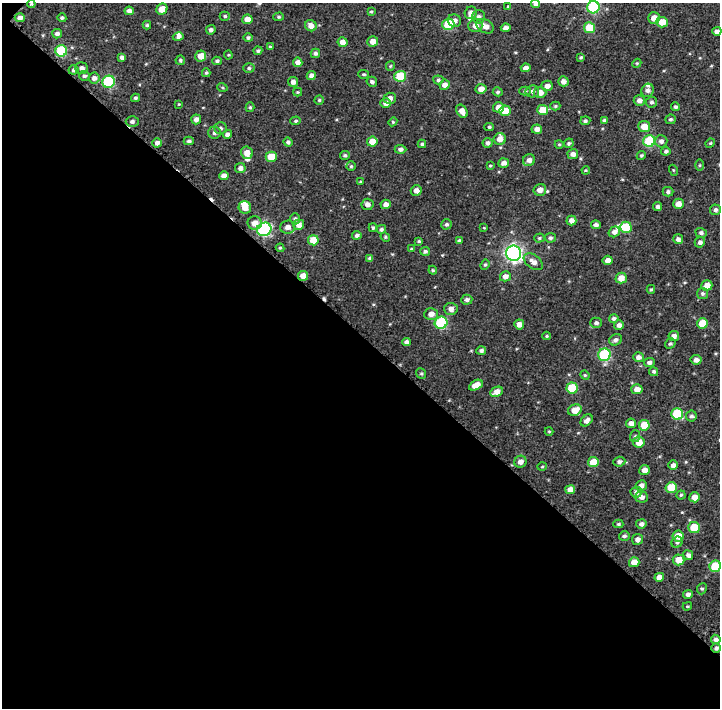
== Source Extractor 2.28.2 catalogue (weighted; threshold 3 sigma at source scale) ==
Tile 3 of 2 x 2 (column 1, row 2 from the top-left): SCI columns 137-854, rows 213-918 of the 1810 x 1810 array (HDU 1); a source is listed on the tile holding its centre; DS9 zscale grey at full resolution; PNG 722 x 710 px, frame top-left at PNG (2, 3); each listed source drawn as its Kron ellipse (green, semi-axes under 4 px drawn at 4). Shown black and unused: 53% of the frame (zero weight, under 2 of 3 exposures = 17% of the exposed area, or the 3 px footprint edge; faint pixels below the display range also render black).
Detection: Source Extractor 2.28.2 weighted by HDU 2 'WHT'; one run over the whole footprint, this tile lists its part. Background 0.0823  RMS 0.04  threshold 0.18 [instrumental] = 3 sigma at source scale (4.5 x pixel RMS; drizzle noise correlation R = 1.50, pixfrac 1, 0.0396/0.0396 arcsec/px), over >= 5 px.
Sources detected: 247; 2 inside a brighter object's white glare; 2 cosmic-ray / hot-pixel residue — neither listed nor drawn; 6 inside a brighter listed object's ellipse — not listed separately; the other 237 listed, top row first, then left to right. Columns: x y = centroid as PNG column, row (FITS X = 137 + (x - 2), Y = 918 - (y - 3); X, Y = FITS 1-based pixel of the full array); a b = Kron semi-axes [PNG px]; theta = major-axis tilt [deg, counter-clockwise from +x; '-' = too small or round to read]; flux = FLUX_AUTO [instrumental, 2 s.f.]
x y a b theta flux
31 4 4 4 - 4.2
536 4 4 4 - 14
508 7 4 3 - 4.1
593 7 6 6 - 320
162 9 6 5 - 39
129 11 5 4 - 16
371 12 3 3 - 3.9
471 13 6 6 - 19
225 16 5 4 - 6.1
279 17 5 4 - 5.7
478 17 7 6 - 13
20 18 5 4 - 17
62 18 4 4 - 6.6
654 18 6 6 - 36
247 19 5 5 - 34
454 21 7 6 - 18
662 22 6 5 - 42
448 24 6 6 - 180
147 25 4 3 - 6.1
311 26 6 5 - 26
475 26 7 6 - 23
485 26 9 6 -31 24
506 28 5 4 - 18
589 28 5 5 - 93
211 30 5 4 - 11
717 31 4 4 - 16
57 34 5 4 - 12
178 37 5 4 - 10
248 38 4 4 - 6.9
373 41 5 5 - 25
343 42 5 5 - 24
270 47 4 3 - 4.8
61 51 6 5 - 250
258 51 4 4 - 6.4
315 53 5 4 - 10
228 55 4 4 - 3.6
201 56 5 5 - 36
122 57 4 4 - 12
581 57 4 3 - 4.9
180 60 4 4 - 6.3
217 61 5 4 - 6.4
298 62 5 4 - 17
637 63 5 3 - 3.9
390 66 5 4 - 4.3
82 68 6 5 - 16
249 68 5 5 - 6.9
526 68 5 4 - 21
73 70 5 4 - 9.6
206 73 4 3 - 5.6
364 74 5 4 - 4.6
84 76 5 5 - 7.9
311 76 4 4 - 16
400 76 5 5 - 130
94 78 5 5 - 16
438 80 5 4 - 7.4
563 81 5 5 - 17
109 82 6 6 - 310
293 82 5 5 - 16
372 82 5 5 - 9.8
445 85 5 5 - 23
547 86 6 5 - 19
222 87 5 3 - 3.8
481 89 5 5 - 23
647 90 7 6 - 13
525 91 5 4 - 7.7
532 91 7 6 - 13
298 92 4 4 - 3.9
498 92 5 4 - 6.3
540 92 6 5 - 30
135 98 4 3 - 5.9
390 98 6 5 - 19
319 100 4 4 - 5.2
639 100 5 5 - 16
652 102 5 5 - 9
386 103 5 5 - 20
179 104 4 3 - 2.8
555 106 5 4 - 5.3
250 107 5 4 - 5.3
498 107 5 5 - 32
676 107 4 4 - 7.5
543 110 5 5 - 69
462 111 7 5 -56 26
505 111 5 5 - 58
196 119 5 4 - 18
670 119 5 5 - 7.7
604 120 4 3 - 5.7
296 121 5 4 - 5.4
585 121 5 4 - 8
132 122 6 5 - 10
393 122 4 4 - 5.1
644 126 6 5 - 43
489 127 4 4 - 5.7
220 128 6 6 - 8.7
537 129 5 4 - 19
214 133 6 6 - 12
227 134 5 4 - 14
500 139 6 6 - 26
189 141 5 4 - 7.9
649 141 6 5 - 230
661 141 6 6 - 15
288 142 4 4 - 8.3
372 142 5 5 - 56
157 143 5 4 - 15
488 143 5 5 - 11
569 143 5 4 - 6.6
710 143 5 4 - 4.9
422 144 4 3 - 5.6
559 144 4 4 - 4.3
400 149 6 4 -1 10
666 151 4 4 - 7.9
247 153 6 6 - 29
573 154 5 5 - 17
345 155 5 4 - 6.4
641 155 5 4 - 5.8
271 157 5 5 - 92
529 160 6 6 - 17
504 163 5 4 - 16
699 165 5 3 - 3.8
351 166 4 4 - 5.2
490 166 4 3 - 4.3
240 168 5 5 - 17
586 170 4 3 - 3.6
673 170 5 3 - 3.6
224 176 5 4 - 20
361 182 4 3 - 4.1
540 190 6 6 - 26
416 191 5 5 - 19
668 192 5 5 - 8.5
368 204 6 5 - 19
386 204 5 5 - 21
678 204 5 5 - 27
658 206 4 4 - 10
245 207 6 6 - 37
715 210 5 5 - 10
295 219 5 4 - 6.4
571 221 5 5 - 19
255 223 7 7 - 31
446 224 5 5 - 8.2
299 225 5 5 - 22
596 225 5 4 - 12
288 227 7 6 - 22
626 227 6 5 - 110
373 228 4 3 - 6.1
484 228 4 3 - 3.5
264 229 7 6 - 500
381 229 5 4 - 8.6
614 232 6 5 - 17
701 233 5 5 - 9.6
357 235 4 4 - 12
385 237 5 4 - 4.8
539 238 5 4 - 5.6
550 238 5 4 - 9.2
678 239 5 5 - 14
313 240 5 5 - 63
459 240 4 4 - 6.9
419 241 3 3 - 5
700 242 5 5 - 12
280 248 4 4 - 5.3
411 249 4 3 - 3.8
425 251 5 4 - 8.9
514 253 7 7 - 1200
370 258 4 4 - 8.6
608 260 5 4 - 23
533 262 11 6 -37 25
485 265 5 4 - 5.7
433 270 4 4 - 4.3
303 276 5 5 - 36
505 276 5 5 - 22
621 278 5 5 - 36
707 285 5 5 - 32
651 289 4 3 - 5.1
702 293 5 5 - 7.4
467 300 5 5 - 12
451 309 6 6 - 19
431 314 7 6 - 24
614 318 5 4 - 9
441 323 6 6 - 320
596 323 6 5 - 11
703 323 5 5 - 88
519 324 5 5 - 21
619 325 5 5 - 15
547 336 4 4 - 4.2
674 336 5 5 - 17
616 340 7 5 25 13
406 342 4 4 - 12
670 344 6 4 34 6.7
481 350 5 4 - 9.9
604 355 6 6 - 350
638 357 5 5 - 17
696 360 5 5 - 17
649 362 5 4 - 12
654 371 5 4 - 7.7
421 373 5 4 - 5.3
585 375 5 4 - 4.5
476 385 7 4 28 35
572 388 6 5 - 130
637 389 5 5 - 27
496 392 7 5 27 30
575 410 7 5 21 43
677 414 6 5 - 200
691 416 5 5 - 8.8
587 420 7 5 45 16
631 423 5 4 - 18
644 425 5 5 - 93
549 431 4 4 - 4.1
635 436 6 5 - 6.2
639 442 5 5 - 45
520 462 6 6 - 20
593 462 5 5 - 72
619 462 6 5 - 12
673 465 5 5 - 15
542 467 5 3 - 3.4
644 470 5 5 - 29
641 485 5 5 - 18
671 488 5 5 - 86
570 490 5 4 - 31
636 492 5 5 - 15
681 495 4 4 - 5.8
641 497 6 5 - 17
695 497 5 5 - 33
618 524 5 4 - 6.1
641 524 5 4 - 13
694 527 6 5 - 92
624 536 5 5 - 8.9
678 536 6 5 - 47
637 539 5 5 - 16
677 542 6 5 - 9.5
688 555 5 4 - 13
678 560 6 5 - 50
634 562 5 5 - 35
715 566 6 5 - 150
659 577 5 4 - 24
702 589 6 4 67 6
688 594 5 4 - 12
687 606 5 3 - 4.1
716 639 5 4 - 11
716 648 4 4 - 7.6
Overlapping masked pixels (flux is a lower limit): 2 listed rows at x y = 303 276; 716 648
Isophote crosses this tile's border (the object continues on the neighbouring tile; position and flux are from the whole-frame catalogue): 3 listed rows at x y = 536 4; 593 7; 715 566